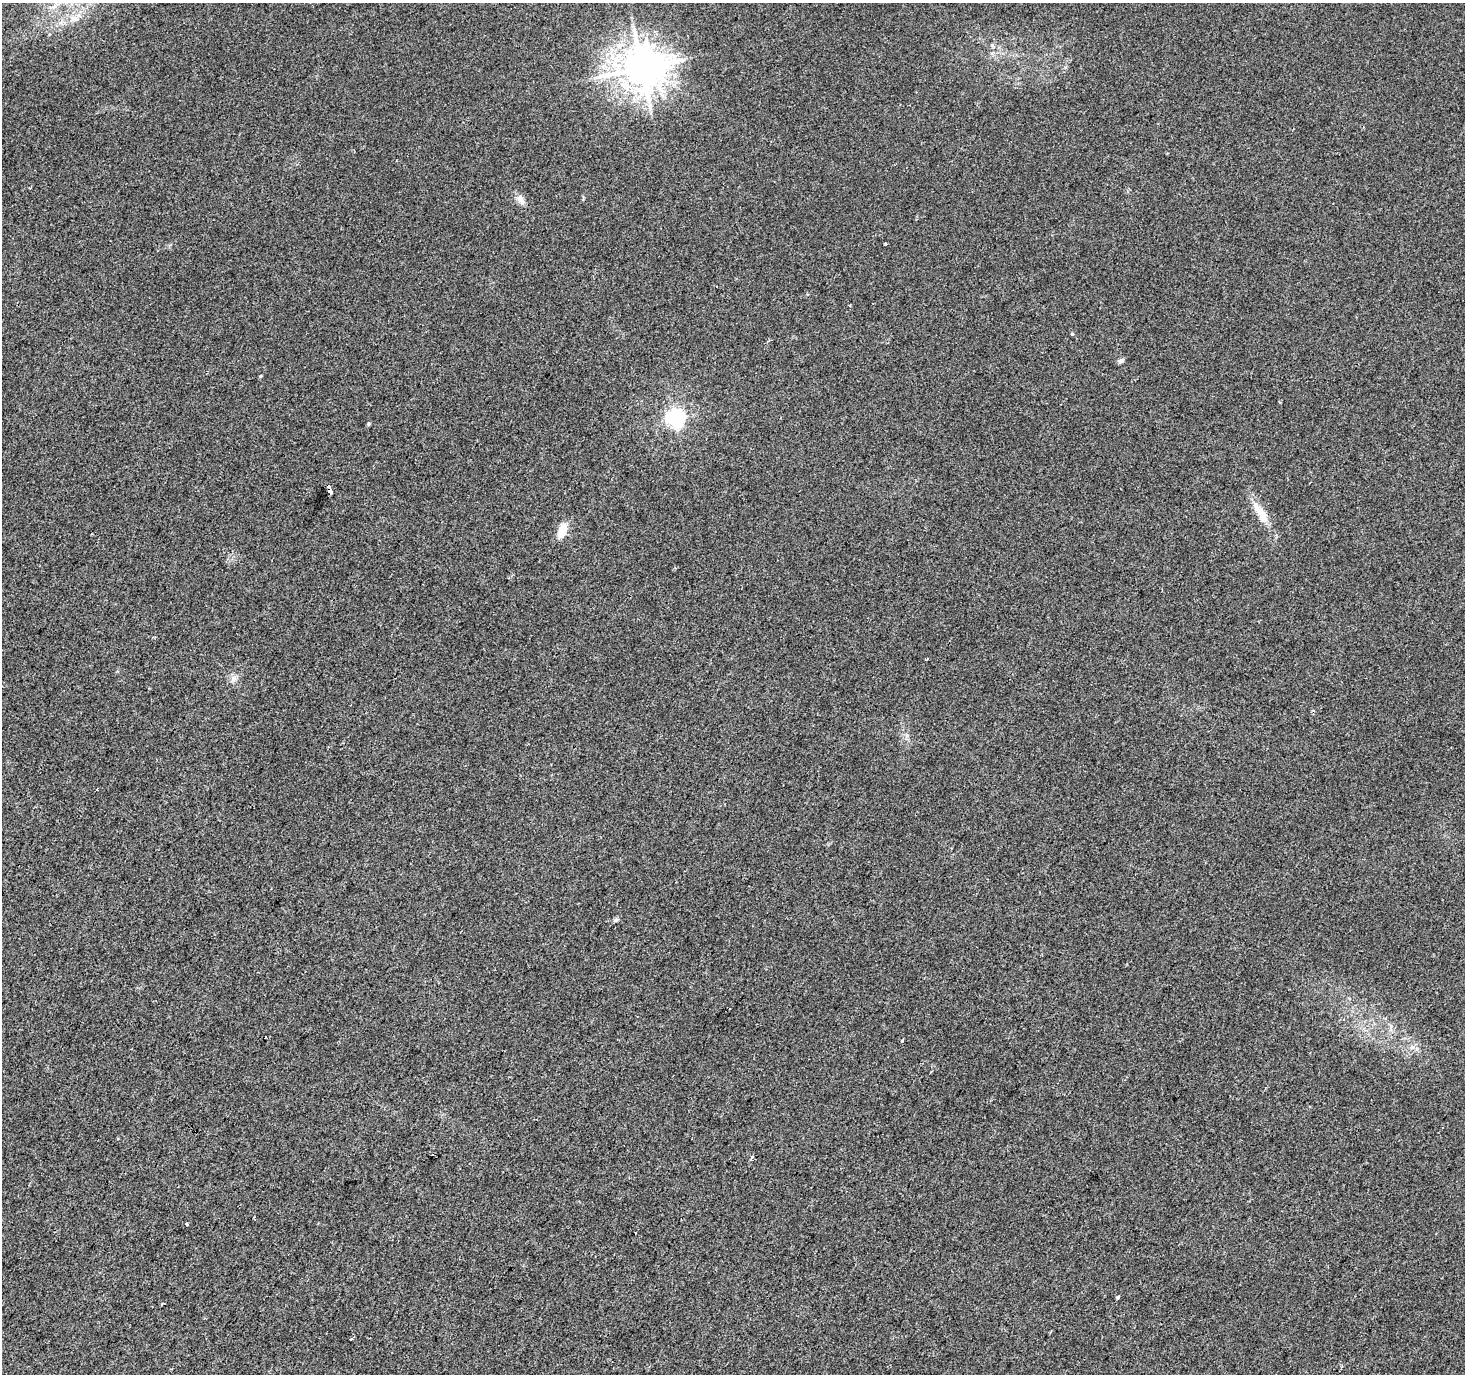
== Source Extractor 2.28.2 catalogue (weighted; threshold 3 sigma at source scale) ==
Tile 7 of 4 x 4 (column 3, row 2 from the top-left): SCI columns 2933-4395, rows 3001-4372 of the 5859 x 5934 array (HDU 1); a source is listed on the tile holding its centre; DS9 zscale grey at full resolution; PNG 1467 x 1376 px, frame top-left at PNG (2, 3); no overlay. Shown black and unused: <1% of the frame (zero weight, under 2 of 3 exposures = <1% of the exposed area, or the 3 px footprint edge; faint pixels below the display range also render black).
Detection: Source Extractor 2.28.2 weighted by HDU 2 'WHT'; one run over the whole footprint, this tile lists its part. Background 0.00727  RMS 0.0046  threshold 0.0209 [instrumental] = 3 sigma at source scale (4.5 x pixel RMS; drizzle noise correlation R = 1.50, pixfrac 1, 0.0396/0.0396 arcsec/px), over >= 5 px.
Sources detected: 21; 2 cosmic-ray / hot-pixel residue — not listed; the other 19 listed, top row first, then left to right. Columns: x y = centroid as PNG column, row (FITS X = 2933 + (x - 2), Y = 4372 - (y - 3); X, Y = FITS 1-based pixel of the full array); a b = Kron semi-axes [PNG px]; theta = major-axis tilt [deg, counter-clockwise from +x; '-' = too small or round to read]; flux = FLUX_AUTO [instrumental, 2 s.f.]
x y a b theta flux
642 68 13 11 17 1400
521 200 15 8 -59 3
885 243 3 2 - 0.55
1072 334 4 4 - 0.52
1121 361 7 5 33 1.4
260 376 4 4 - 0.49
675 418 6 6 - 180
369 424 5 4 - 0.65
329 487 5 3 - 5.1
331 492 4 3 - 6.9
1260 511 31 10 -52 7.9
562 530 16 8 70 8.4
234 678 10 7 48 2.1
616 920 7 5 11 0.96
902 1041 3 3 - 0.68
432 1155 2 2 - 0.41
187 1224 3 3 - 0.98
1118 1297 4 3 - 1.8
351 1339 3 3 - 0.96
Overlapping masked pixels (flux is a lower limit): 1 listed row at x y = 329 487